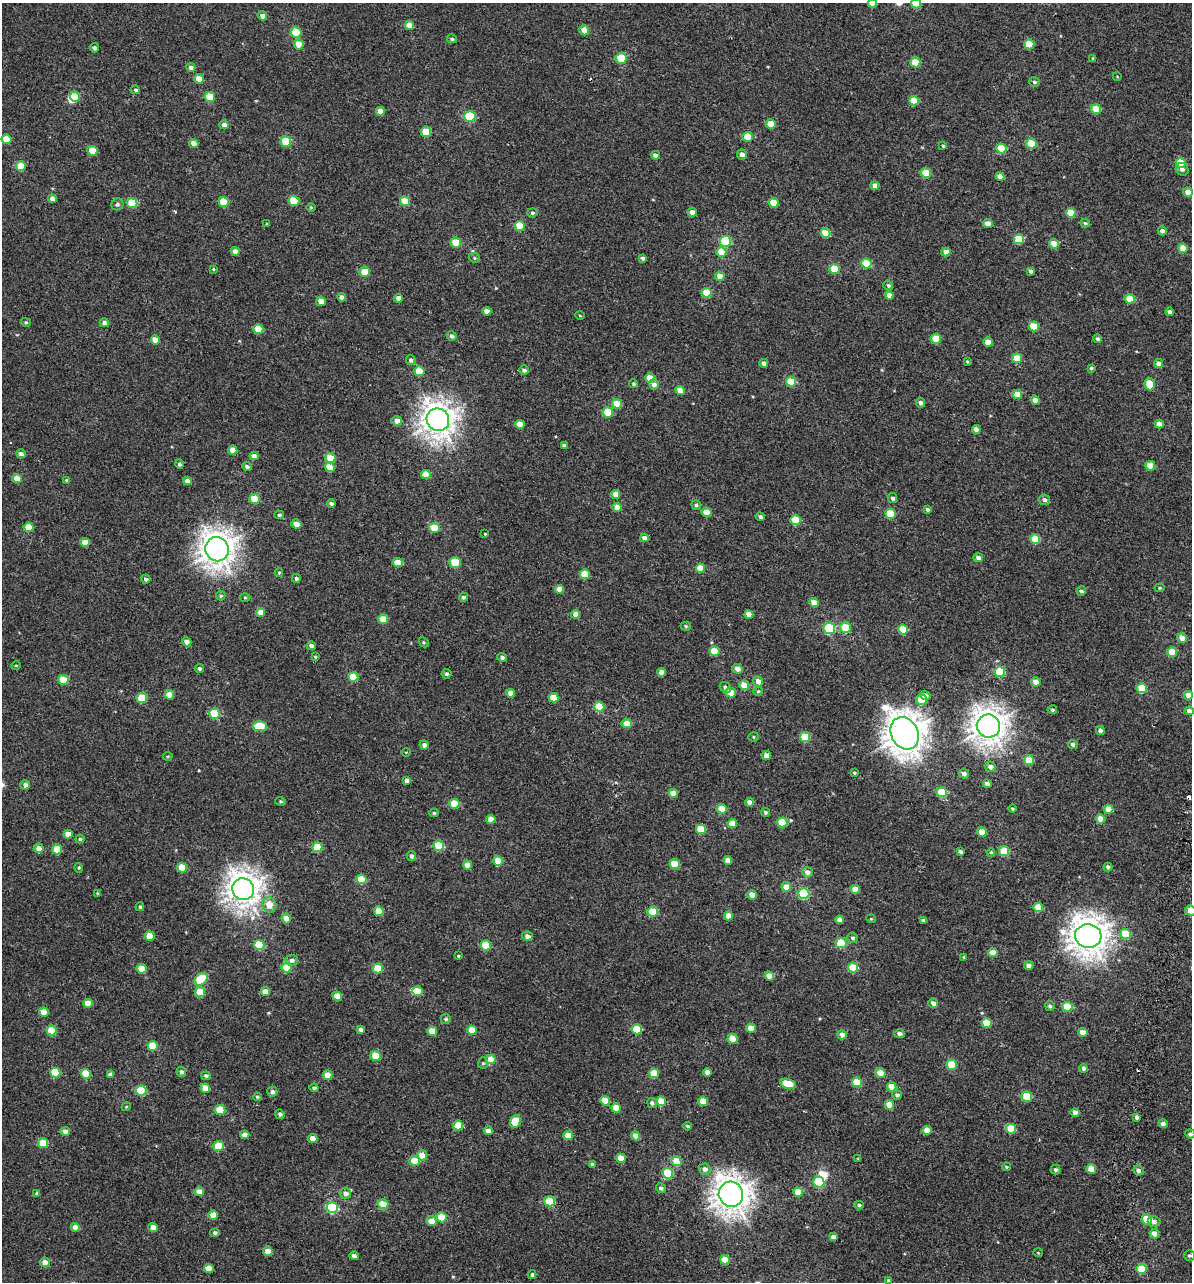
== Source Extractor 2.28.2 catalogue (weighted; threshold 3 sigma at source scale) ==
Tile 6 of 4 x 4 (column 2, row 2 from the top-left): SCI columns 1590-2779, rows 2721-4000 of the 5614 x 5431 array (HDU 1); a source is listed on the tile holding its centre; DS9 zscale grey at full resolution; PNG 1194 x 1284 px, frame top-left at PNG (2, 3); each listed source drawn as its Kron ellipse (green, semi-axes under 4 px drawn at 4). Shown black and unused: <1% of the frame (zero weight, under 2 of 3 exposures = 11% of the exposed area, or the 3 px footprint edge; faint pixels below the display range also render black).
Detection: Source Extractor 2.28.2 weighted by HDU 2 'WHT'; one run over the whole footprint, this tile lists its part. Background -4.53e-05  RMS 0.0051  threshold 0.0228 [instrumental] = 3 sigma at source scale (4.5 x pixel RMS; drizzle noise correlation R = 1.50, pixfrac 1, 0.0396/0.0396 arcsec/px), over >= 5 px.
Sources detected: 422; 3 inside a brighter object's white glare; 2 cosmic-ray / hot-pixel residue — neither listed nor drawn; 1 inside a brighter listed object's ellipse — not listed separately; the other 416 listed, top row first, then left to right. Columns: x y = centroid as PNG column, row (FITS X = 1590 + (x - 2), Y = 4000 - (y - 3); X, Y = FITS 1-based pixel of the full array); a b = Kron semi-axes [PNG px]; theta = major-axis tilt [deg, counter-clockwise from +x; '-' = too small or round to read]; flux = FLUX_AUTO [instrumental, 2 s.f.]
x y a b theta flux
873 3 5 4 - 4.4
916 3 5 5 - 11
263 16 5 4 - 2.4
409 25 5 4 - 4.4
584 30 5 5 - 5.1
296 32 5 5 - 14
452 39 5 4 - 0.83
299 44 5 5 - 5.2
1029 44 5 5 - 11
95 48 4 4 - 1.3
621 58 6 5 - 14
1093 58 4 3 - 0.53
915 62 5 5 - 9.9
191 67 4 4 - 1.9
1117 76 4 3 - 0.3
199 79 5 4 - 5.6
1034 82 5 5 - 0.95
135 90 4 4 - 0.94
75 97 5 5 - 12
210 97 5 5 - 11
914 101 5 5 - 9.9
1096 109 5 5 - 12
380 111 4 4 - 3.9
470 116 5 5 - 24
771 124 5 4 - 8.5
224 125 4 4 - 2.4
426 132 5 5 - 14
748 137 5 5 - 8.1
6 139 5 4 - 8.6
286 141 5 5 - 15
194 143 5 4 - 2.9
1031 143 5 5 - 13
943 146 4 4 - 0.59
1001 149 5 5 - 14
92 151 5 4 - 8.3
742 154 5 5 - 2.3
655 155 4 4 - 1.9
1181 163 5 4 - 9.2
21 166 5 5 - 9
1182 169 6 6 - 1.6
926 173 5 4 - 11
1000 176 4 4 - 3.3
875 186 4 4 - 2.6
1188 192 5 4 - 4.1
52 199 4 4 - 2.6
294 201 5 5 - 13
405 201 5 4 - 8.6
224 202 5 5 - 11
132 203 5 5 - 14
774 203 5 4 - 7.9
117 204 6 5 - 1.1
311 208 5 3 - 0.43
692 212 5 4 - 3.6
532 213 5 4 - 0.82
1071 213 5 4 - 8.2
988 223 5 4 - 3.3
1085 223 5 4 - 0.69
266 224 4 2 - 0.33
520 226 5 5 - 12
1162 231 4 4 - 1.9
825 233 5 4 - 8.4
1019 239 5 5 - 14
725 241 5 5 - 24
456 242 5 5 - 11
1054 244 5 4 - 5.2
1183 248 5 4 - 7.6
235 251 4 4 - 2.7
721 252 5 4 - 8.1
946 252 4 4 - 3.1
474 258 6 4 -22 0.7
643 258 4 4 - 1.2
866 263 5 5 - 15
213 269 4 3 - 0.52
834 269 5 5 - 15
1030 271 4 3 - 1.2
365 272 5 5 - 7.1
720 276 5 4 - 4.3
888 285 5 4 - 1
707 293 5 5 - 13
889 295 4 4 - 2.6
342 297 4 4 - 2.2
398 298 4 4 - 3
1130 299 5 4 - 9.1
321 301 5 4 - 3
487 311 4 4 - 3.3
1170 312 4 4 - 1.9
580 315 4 3 - 0.42
26 322 5 4 - 0.68
104 323 4 4 - 2.3
1034 326 5 5 - 10
258 329 5 4 - 8.8
452 336 5 4 - 1.5
936 339 5 5 - 11
1097 339 4 4 - 0.86
155 340 4 4 - 4.5
988 342 4 4 - 4.6
1017 358 5 5 - 7.8
411 360 5 5 - 1.2
967 361 3 3 - 0.47
764 363 4 4 - 2.2
1159 364 5 4 - 2.9
1091 368 4 3 - 0.69
524 370 5 4 - 1.7
419 371 5 5 - 9.5
650 378 5 4 - 9.6
791 382 5 4 - 13
634 384 4 4 - 0.71
654 384 5 5 - 2.2
1150 384 6 5 - 9.3
680 390 5 4 - 5.5
1017 395 5 4 - 7.1
1035 400 5 4 - 2.5
920 403 5 4 - 1.5
617 404 5 4 - 9.2
608 412 5 5 - 12
438 420 11 11 - 460
397 421 5 4 - 3
520 424 5 4 - 4.8
1159 424 4 4 - 3
976 429 4 4 - 2.9
565 446 4 3 - 1.6
233 450 4 4 - 4.1
21 454 5 4 - 1.6
254 456 4 4 - 2.7
330 458 5 5 - 8.7
179 464 4 4 - 1.2
1150 466 5 4 - 7.9
247 467 5 4 - 1.2
330 467 5 4 - 7.7
426 475 5 4 - 6.4
17 478 5 4 - 4.4
67 481 4 3 - 0.72
187 481 5 4 - 3
616 494 4 4 - 4.5
892 498 5 4 - 1.3
255 499 5 5 - 12
1044 500 6 5 - 1.8
331 503 4 4 - 0.95
696 505 5 4 - 1
617 507 4 4 - 5.3
927 509 4 4 - 0.96
707 512 5 4 - 6.4
890 514 5 5 - 14
279 515 5 4 - 0.73
760 517 5 4 - 1.2
795 520 5 5 - 13
296 524 5 4 - 3.8
29 527 5 4 - 7.9
434 528 5 5 - 12
485 534 3 3 - 0.38
644 538 4 4 - 2.9
1035 539 5 5 - 13
85 542 5 4 - 4.7
217 549 12 11 - 500
978 558 5 4 - 2.5
455 562 5 5 - 12
398 563 5 4 - 6.5
700 568 5 4 - 7.4
279 573 4 4 - 0.62
585 574 5 5 - 11
296 578 4 4 - 0.9
146 579 4 4 - 1.2
1160 588 5 4 - 0.58
560 589 5 4 - 4.5
1081 591 5 4 - 1
221 596 4 4 - 0.71
245 597 5 3 - 0.43
463 597 4 4 - 1
814 602 5 4 - 5.1
261 612 4 4 - 4.8
576 614 4 4 - 3.8
749 614 4 4 - 4
383 619 5 4 - 9.8
686 626 5 4 - 0.69
829 628 6 5 - 31
845 628 5 5 - 14
903 630 5 5 - 14
1182 638 5 4 - 3.9
187 642 5 4 - 2.6
424 642 5 3 - 0.52
311 646 4 4 - 1.7
714 651 5 5 - 10
1172 652 5 5 - 12
315 657 4 4 - 0.6
502 657 5 4 - 1.4
16 665 5 3 - 0.4
199 669 5 4 - 1.2
737 669 5 5 - 3.1
662 672 4 4 - 3.2
1000 672 5 5 - 21
447 674 5 4 - 1.1
353 677 5 4 - 11
63 680 5 4 - 11
758 681 5 4 - 3.2
1036 682 5 4 - 4.8
744 685 5 5 - 7.6
725 687 6 5 - 1.5
1142 688 5 5 - 12
758 691 5 4 - 0.64
510 693 4 4 - 3.1
730 693 5 5 - 5.5
169 695 5 4 - 5.7
925 695 5 4 - 1.6
1188 695 4 4 - 4.2
142 698 5 5 - 13
554 698 5 4 - 7.9
921 699 5 5 - 11
599 707 5 5 - 15
1052 710 5 4 - 0.68
1189 711 4 4 - 2.8
215 714 5 5 - 14
627 724 5 4 - 7.3
260 726 7 5 0 16
988 726 11 11 - 480
1100 731 4 4 - 1.6
905 733 17 13 -64 680
754 737 5 4 - 0.55
805 737 5 5 - 13
424 745 4 4 - 1.6
1073 745 5 4 - 1.5
406 752 4 3 - 0.36
168 756 5 3 - 0.49
767 756 4 4 - 4.1
1029 760 5 5 - 9.9
990 767 5 5 - 2.2
854 773 4 3 - 0.6
964 774 5 4 - 1.8
407 780 4 4 - 2
987 784 4 4 - 2.7
25 785 5 4 - 2
942 792 5 5 - 14
673 793 4 4 - 4.8
281 801 5 4 - 0.65
750 802 4 4 - 2.4
454 804 5 5 - 11
722 809 5 4 - 8.7
1013 809 4 4 - 0.68
1109 809 5 4 - 5.5
765 812 4 4 - 0.71
434 813 5 3 - 0.76
491 819 4 4 - 4.6
1100 819 5 4 - 4.7
782 822 5 5 - 14
732 823 5 4 - 6.7
701 829 5 5 - 11
982 832 5 4 - 6.6
68 834 4 4 - 3.8
80 839 4 4 - 0.67
439 846 5 5 - 18
317 847 5 5 - 9.6
39 848 5 4 - 3.3
57 849 5 5 - 10
1004 851 5 5 - 14
961 852 4 4 - 1.5
991 852 4 3 - 0.49
411 856 5 4 - 1.2
728 860 4 4 - 3.3
498 861 5 4 - 9.8
675 864 5 5 - 11
467 865 4 4 - 4.1
1108 867 4 4 - 1.3
79 868 5 3 - 0.44
182 868 5 5 - 11
807 872 5 5 - 2.5
361 879 5 5 - 14
786 887 5 5 - 5
243 889 11 10 - 460
855 889 5 4 - 5.4
98 893 4 3 - 0.64
804 894 5 5 - 34
752 895 5 4 - 5.2
269 905 8 7 - 5.3
140 907 4 3 - 0.66
1038 907 5 4 - 7.1
1190 910 5 5 - 4.7
379 911 5 4 - 7.8
653 912 5 5 - 15
728 916 4 4 - 4.5
286 918 5 4 - 3.7
871 919 5 3 - 0.4
839 920 4 4 - 2.7
923 920 4 3 - 0.84
1126 934 5 5 - 15
150 936 5 5 - 8.5
527 936 5 5 - 1.9
1088 936 13 11 -4 530
853 938 5 5 - 0.98
841 943 5 5 - 16
259 945 5 5 - 16
486 945 5 5 - 15
993 952 5 4 - 4.8
458 956 4 3 - 0.56
964 957 4 3 - 0.47
292 960 6 5 - 1.7
1029 966 4 4 - 2.6
287 968 5 5 - 13
378 968 5 5 - 12
853 968 5 5 - 11
142 969 5 4 - 9.1
769 976 4 4 - 4.9
201 979 7 5 44 18
418 991 5 5 - 6.6
200 992 5 5 - 7.8
265 992 5 4 - 4.7
337 996 5 4 - 6.9
88 1003 5 4 - 5.3
933 1003 5 4 - 2
1050 1006 5 4 - 1.1
1067 1007 5 5 - 14
44 1012 5 4 - 6
446 1019 5 5 - 0.76
987 1023 5 5 - 12
751 1028 5 4 - 5.4
637 1029 5 5 - 14
52 1030 5 5 - 10
361 1030 4 4 - 1.4
472 1030 5 4 - 8.9
432 1031 5 4 - 8.5
1083 1032 5 4 - 3.9
899 1034 5 4 - 1.6
842 1035 5 4 - 2.8
733 1039 5 5 - 9.4
153 1046 5 5 - 14
376 1056 5 5 - 12
491 1059 5 4 - 8.7
483 1063 6 5 - 0.8
952 1065 5 5 - 14
1084 1068 4 4 - 1.4
181 1072 5 5 - 1.4
707 1072 4 4 - 3.3
55 1073 5 5 - 15
654 1073 5 5 - 9.2
880 1073 5 5 - 6
86 1074 5 5 - 9
111 1074 4 4 - 2.5
328 1075 5 4 - 5.1
206 1076 5 4 - 1
857 1082 5 5 - 11
788 1084 8 4 -16 11
892 1087 5 4 - 6.2
205 1088 5 4 - 5.5
314 1088 4 4 - 0.99
141 1090 5 5 - 20
272 1092 5 5 - 1.5
897 1095 5 4 - 1.3
257 1097 4 3 - 0.58
1027 1097 5 5 - 14
605 1101 5 4 - 8.2
661 1101 5 4 - 8.2
703 1101 5 4 - 6.7
652 1103 5 4 - 1.5
889 1105 5 4 - 7.3
126 1107 4 3 - 0.42
616 1108 5 4 - 7.9
220 1110 5 5 - 10
1075 1113 4 4 - 3.8
280 1114 5 4 - 1.2
1136 1117 4 3 - 1.4
515 1121 6 5 - 12
1163 1124 5 4 - 1.5
458 1125 5 5 - 13
688 1126 4 3 - 0.77
1011 1129 5 5 - 12
927 1130 5 4 - 5.4
65 1131 5 4 - 2.3
488 1131 4 4 - 2.6
1190 1134 5 4 - 1.1
245 1135 4 4 - 2.9
568 1135 5 4 - 6.6
636 1136 4 4 - 4.9
313 1138 4 4 - 4.1
43 1143 5 5 - 11
219 1146 5 5 - 15
422 1155 5 5 - 5.5
621 1158 5 4 - 7.4
858 1159 4 3 - 0.41
415 1161 5 5 - 11
677 1161 5 4 - 11
592 1164 4 3 - 0.99
1006 1167 4 3 - 0.6
705 1169 6 5 - 2.1
1091 1169 5 4 - 9.9
1056 1170 5 5 - 1.1
1138 1170 5 4 - 1.4
668 1173 5 5 - 21
819 1182 5 5 - 25
661 1188 5 4 - 1.2
199 1192 5 4 - 4
798 1192 5 4 - 7.7
37 1193 4 3 - 0.93
346 1193 6 5 - 2.1
731 1194 12 12 - 490
550 1201 5 5 - 18
383 1204 5 5 - 12
859 1205 5 4 - 0.85
332 1208 5 5 - 38
213 1215 5 4 - 5.4
442 1217 5 5 - 9.9
1147 1220 5 5 - 15
431 1221 5 5 - 5
1154 1222 6 5 - 1.6
75 1227 4 4 - 4.5
153 1227 4 4 - 3.8
215 1233 4 4 - 1
1154 1234 5 4 - 3.9
833 1237 4 4 - 1.9
268 1251 5 4 - 4.9
1038 1253 5 3 - 0.37
354 1256 5 4 - 1.4
1189 1256 5 5 - 0.84
725 1260 5 4 - 8.5
45 1262 5 5 - 3.3
209 1268 5 4 - 5.7
1142 1269 5 5 - 14
532 1275 4 3 - 0.86
888 1280 4 3 - 0.77
Isophote crosses this tile's border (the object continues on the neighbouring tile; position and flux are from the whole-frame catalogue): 5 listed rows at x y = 873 3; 916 3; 1189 711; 1190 910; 1190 1134